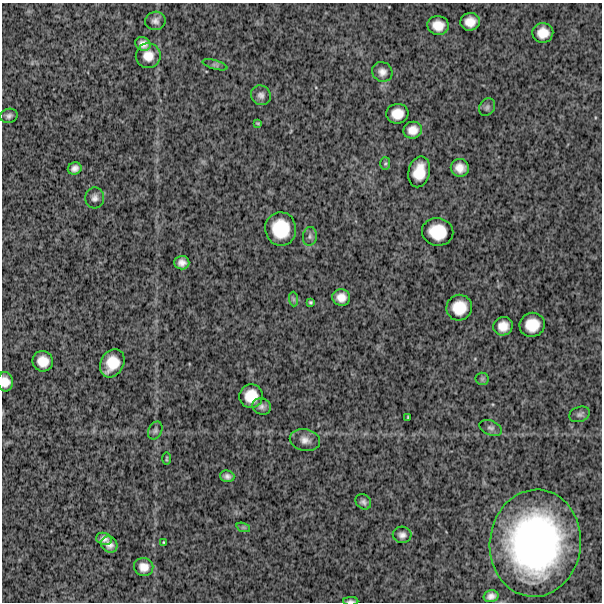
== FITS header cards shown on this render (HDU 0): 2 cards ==
NAXIS1  =                  600
NAXIS2  =                  600

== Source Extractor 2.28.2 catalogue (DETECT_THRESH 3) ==
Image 600 x 600 px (HDU 0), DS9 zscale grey, 1 PNG px = 1 image px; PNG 604 x 604 px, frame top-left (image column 1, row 600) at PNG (2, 3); each listed source drawn as its Kron ellipse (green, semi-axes under 4 px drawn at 4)
Background 1150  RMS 320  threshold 971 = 3 sigma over >= 5 px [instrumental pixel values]
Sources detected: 52; all 52 listed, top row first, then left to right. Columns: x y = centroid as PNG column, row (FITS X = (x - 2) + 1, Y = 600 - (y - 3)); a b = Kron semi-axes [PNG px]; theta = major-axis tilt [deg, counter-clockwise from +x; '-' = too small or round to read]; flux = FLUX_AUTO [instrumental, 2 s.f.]
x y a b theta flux
155 21 10 9 - 1.0e+05
470 22 10 9 - 2.3e+05
438 25 11 9 -8 2.6e+05
543 33 10 10 - 2.6e+05
143 44 8 7 - 1.3e+05
148 56 12 12 - 2.7e+05
215 65 13 4 -16 6.0e+04
382 72 10 9 - 1.3e+05
261 95 10 9 - 1.0e+05
487 107 9 7 54 6.6e+04
397 114 11 10 - 2.8e+05
9 116 8 7 - 7.6e+04
258 123 3 2 - 2.4e+04
413 130 9 8 - 2.1e+05
385 163 6 5 - 3.4e+04
75 168 7 6 - 1.0e+05
460 168 9 8 - 2.0e+05
419 172 16 10 77 4.3e+05
95 198 10 9 - 1.0e+05
281 229 17 15 -80 7.3e+05
438 232 16 13 -11 5.7e+05
310 236 9 7 83 6.7e+04
182 263 7 6 - 1.3e+05
341 297 9 8 - 1.9e+05
293 299 7 4 -89 3.8e+04
310 302 4 3 - 3.0e+04
459 308 13 12 - 4.5e+05
532 325 13 12 - 4.2e+05
503 326 10 9 - 2.3e+05
43 361 10 10 - 2.7e+05
112 363 15 11 60 4.5e+05
482 379 6 6 - 4.3e+04
5 382 10 7 -84 2.0e+05
251 396 12 11 - 3.9e+05
262 406 9 8 - 8.6e+04
580 414 10 7 19 6.9e+04
408 417 3 2 - 1.9e+04
491 428 12 7 -22 7.3e+04
155 430 9 6 64 6.1e+04
305 440 15 11 -13 1.7e+05
166 459 6 3 89 2.7e+04
227 476 7 5 -16 7.7e+04
363 502 8 7 - 7.0e+04
243 527 7 4 -18 4.2e+04
402 535 9 8 - 9.9e+04
104 539 8 6 -15 1.0e+05
164 542 3 2 - 2.3e+04
535 543 53 45 84 7.3e+06
109 545 9 7 -44 1.3e+05
144 567 10 9 - 1.9e+05
491 596 7 5 14 1.0e+05
351 601 7 2 0 5.1e+04
At the frame edge (FLAGS 8, measured only in part): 2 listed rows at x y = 5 382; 351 601